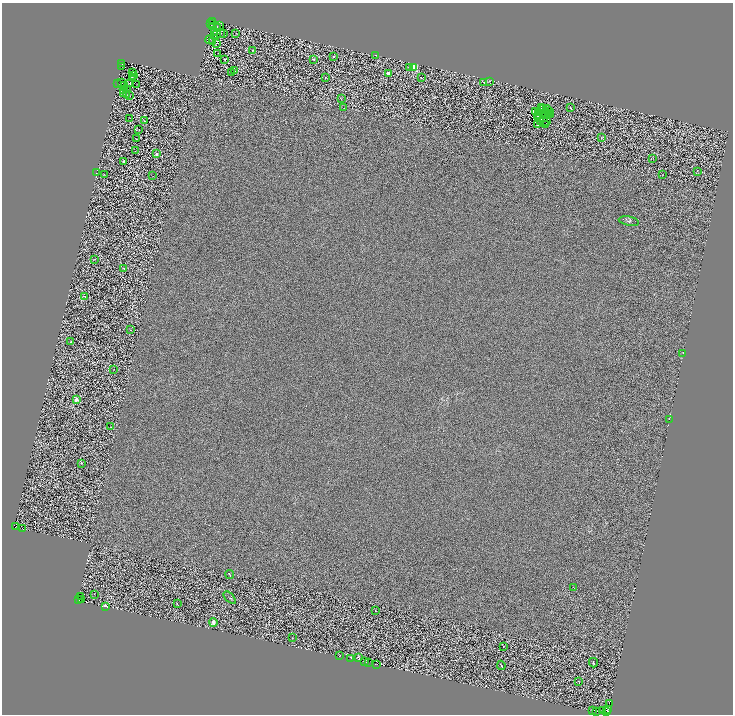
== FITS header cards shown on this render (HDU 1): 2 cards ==
NAXIS1  =                 1461
NAXIS2  =                 1424

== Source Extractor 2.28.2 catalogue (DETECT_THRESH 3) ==
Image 1461 x 1424 px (HDU 1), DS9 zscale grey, zoomed out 1/2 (1 PNG px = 2 x 2 image px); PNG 735 x 716 px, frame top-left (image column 1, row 1423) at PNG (2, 3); each listed source drawn as its Kron ellipse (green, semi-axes under 4 px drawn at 4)
Background 0.178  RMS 2.4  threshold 7.09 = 3 sigma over >= 5 px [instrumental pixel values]
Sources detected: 188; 69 cannot appear on this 1/2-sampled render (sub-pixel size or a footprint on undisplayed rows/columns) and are neither listed nor drawn; the other 119 listed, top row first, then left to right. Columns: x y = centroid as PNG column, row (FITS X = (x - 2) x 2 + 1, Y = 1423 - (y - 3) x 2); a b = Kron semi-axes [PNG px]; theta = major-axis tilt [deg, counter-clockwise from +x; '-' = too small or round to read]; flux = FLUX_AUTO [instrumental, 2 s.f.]
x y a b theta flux
213 21 2 1 - 240
211 24 2 1 - 120
220 25 3 1 - 120
213 27 4 1 - 340
217 27 2 2 - 88
215 32 2 1 - 120
221 33 3 1 - 160
236 33 2 1 - 87
224 34 2 1 - 96
216 35 3 1 - 140
210 40 4 3 - 360
212 41 2 2 - 97
217 43 3 2 - 190
252 50 3 2 - 210
218 53 2 1 - 150
376 55 2 1 - 110
334 57 2 2 - 780
314 59 2 2 - 690
225 60 2 1 - 170
122 64 2 1 - 250
122 66 2 1 - 130
409 67 2 2 - 690
414 67 3 3 - 26000
235 71 2 1 - 120
231 72 2 1 - 120
132 73 2 1 - 120
388 73 2 2 - 4100
133 75 2 1 - 120
132 77 2 1 - 160
326 78 3 2 - 310
421 78 2 1 - 340
490 81 2 1 - 96
122 82 2 2 - 140
484 82 2 1 - 260
117 84 2 1 - 260
129 84 2 1 - 180
137 84 2 1 - 150
125 85 2 1 - 200
124 89 2 1 - 150
128 89 4 1 - 230
123 93 2 1 - 140
126 95 3 2 - 220
129 95 3 2 - 150
341 99 2 1 - 110
344 108 3 2 - 200
542 108 2 1 - 100
544 108 3 1 - 170
570 108 2 2 - 590
547 109 4 3 - 71
536 112 2 1 - 72
538 112 2 1 - 87
546 112 3 1 - 10
549 112 2 1 - 280
538 114 2 1 - 76
549 114 2 1 - 56
547 115 2 1 - 150
550 115 3 2 - 74
537 116 3 1 - 76
130 118 2 1 - 94
544 118 3 1 - 120
145 121 3 2 - 180
541 121 2 1 - 4.3
547 122 2 1 - 150
538 125 3 1 - 290
545 125 2 1 - 140
139 130 2 1 - 140
601 138 3 2 - 330
137 139 4 2 - 130
136 151 3 1 - 150
157 154 2 2 - 2000
653 158 2 1 - 170
124 161 2 2 - 1500
697 171 2 1 - 280
96 173 2 1 - 160
104 175 3 2 - 190
663 175 2 1 - 120
153 176 2 1 - 100
629 221 10 4 -11 1100
95 259 2 1 - 120
124 268 2 2 - 370
84 296 2 1 - 170
130 330 2 1 - 130
71 342 2 2 - 880
683 353 2 1 - 100
114 369 2 1 - 140
76 400 2 2 - 7000
669 419 2 1 - 140
111 427 3 2 - 130
82 463 2 1 - 1100
16 526 2 1 - 1400
23 528 2 1 - 650
230 575 5 2 - 410
574 588 3 1 - 150
94 594 2 1 - 110
80 596 2 1 - 270
230 598 8 2 -47 500
78 599 2 1 - 330
82 600 2 1 - 540
177 604 4 1 - 230
105 606 2 2 - 5500
375 611 2 1 - 110
213 623 4 2 - 4600
292 638 2 1 - 97
503 646 2 1 - 130
339 656 2 1 - 650
358 657 2 1 - 1300
351 658 2 1 - 4500
364 661 3 2 - 6600
368 662 4 2 - 4700
593 663 5 2 - 560
377 664 2 1 - 200
501 665 5 1 - 390
579 681 2 1 - 120
609 703 2 1 - 2300
608 709 2 1 - 6300
603 710 3 1 - 8700
592 711 2 1 - 3200
596 712 2 1 - 14000
606 712 4 3 - 8800
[69 sub-pixel or undisplayed-footprint detections neither listed nor drawn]